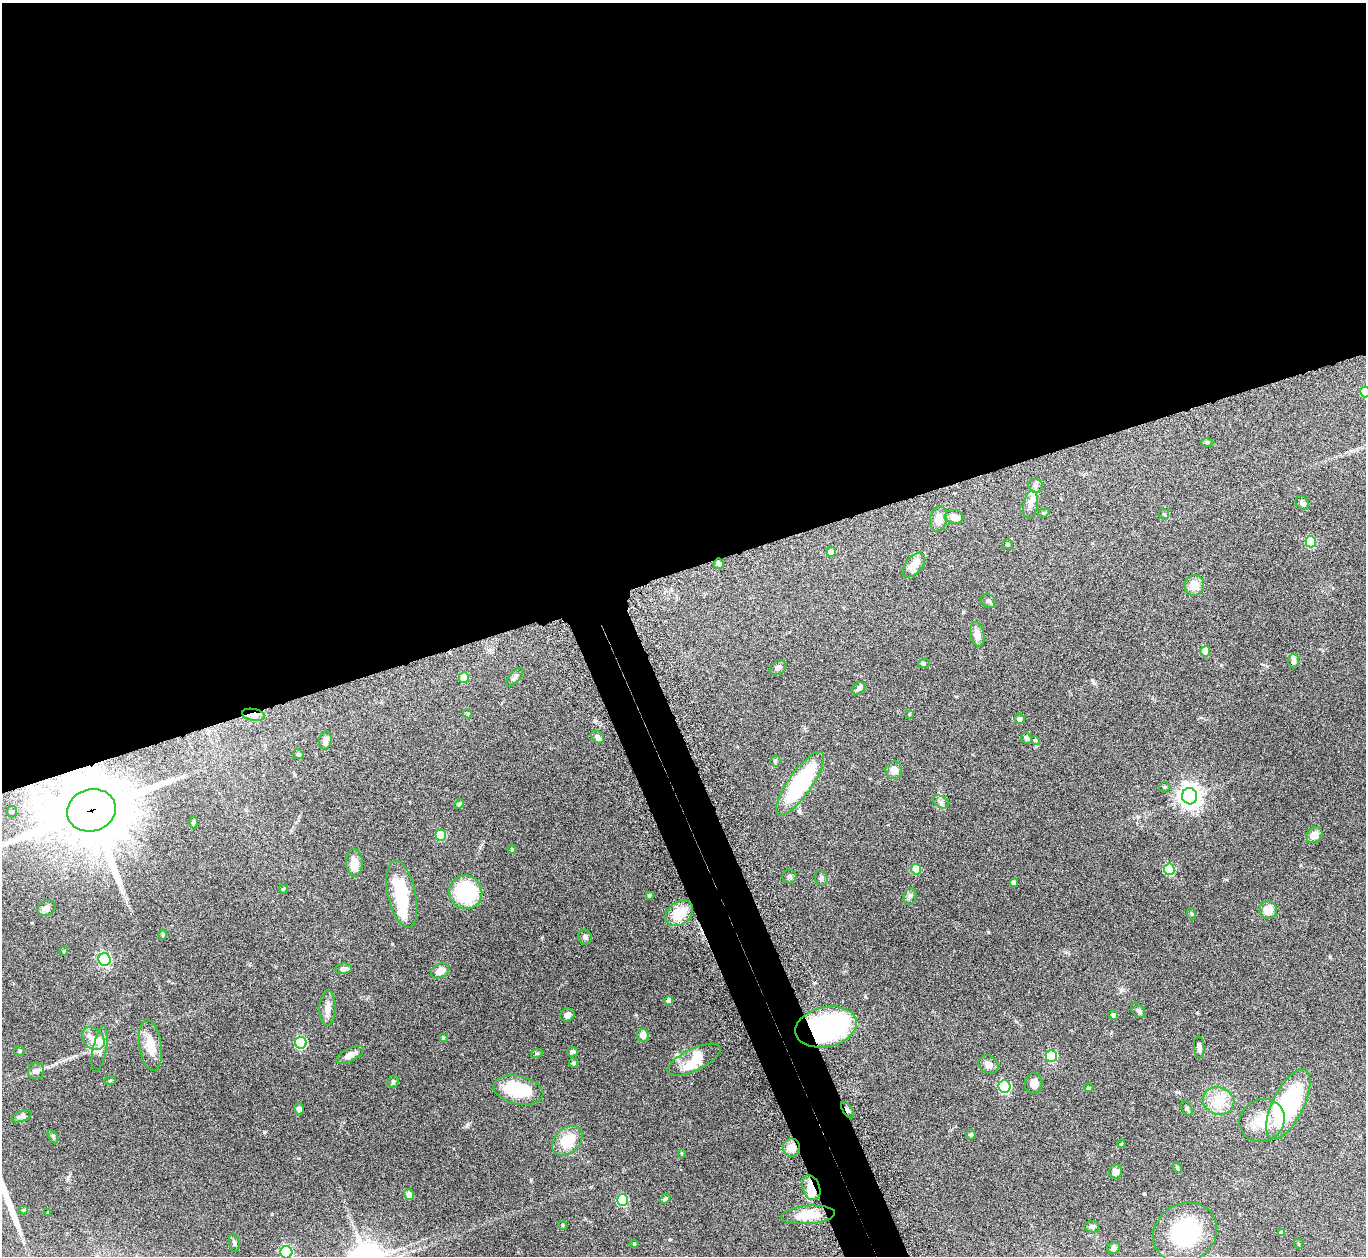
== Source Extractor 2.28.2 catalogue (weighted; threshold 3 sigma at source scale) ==
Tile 2 of 4 x 4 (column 2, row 1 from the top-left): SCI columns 1409-2772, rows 3953-5206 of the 5546 x 5534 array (HDU 1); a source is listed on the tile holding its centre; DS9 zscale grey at full resolution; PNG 1368 x 1258 px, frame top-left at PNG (2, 3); each listed source drawn as its Kron ellipse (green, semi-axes under 4 px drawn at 4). Shown black and unused: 48% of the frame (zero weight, under 8 of 15 exposures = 4% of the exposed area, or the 3 px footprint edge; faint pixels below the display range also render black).
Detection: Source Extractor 2.28.2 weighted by HDU 2 'WHT'; one run over the whole footprint, this tile lists its part. Background 0.0793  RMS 0.0027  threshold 0.011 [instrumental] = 3 sigma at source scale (4.09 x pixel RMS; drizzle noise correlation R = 1.36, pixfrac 0.8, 0.05/0.05 arcsec/px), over >= 5 px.
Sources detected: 136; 4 inside a brighter object's white glare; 2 long thin detections or spike segments (spike, bleed or trail) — neither listed nor drawn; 4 inside a brighter listed object's ellipse — not listed separately; the other 126 listed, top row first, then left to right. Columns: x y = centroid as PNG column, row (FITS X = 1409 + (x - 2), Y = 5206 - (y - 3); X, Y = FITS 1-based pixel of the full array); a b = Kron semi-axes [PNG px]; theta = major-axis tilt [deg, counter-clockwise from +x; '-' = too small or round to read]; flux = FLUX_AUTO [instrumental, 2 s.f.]
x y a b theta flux
1365 392 5 5 - 7.8
1207 442 6 4 1 0.3
1035 486 7 6 - 0.66
1302 503 8 6 -45 0.74
1030 505 14 7 81 1.4
1044 513 6 4 19 0.27
1164 514 5 5 - 0.3
954 517 9 7 -4 1.6
939 519 13 8 81 2.3
1311 542 5 5 - 11
1007 544 5 5 - 0.33
831 552 5 4 - 1.7
719 564 5 5 - 0.71
914 565 14 8 50 4
1194 585 10 10 - 3
988 601 8 6 -47 0.65
977 634 12 7 -80 1.5
1205 651 5 5 - 4.7
1294 661 7 5 -87 0.83
924 663 6 4 18 0.3
778 668 9 7 34 0.67
464 677 5 5 - 3.5
515 677 11 5 48 0.58
858 688 7 5 32 0.63
468 714 5 4 - 0.29
909 714 4 3 - 0.23
253 715 11 6 -10 1.2
1019 719 5 5 - 0.61
598 737 7 5 -47 0.89
1026 738 6 5 - 0.51
325 740 9 6 78 1.2
1035 740 5 4 - 0.39
298 754 5 4 - 0.44
775 761 5 5 - 0.33
894 770 9 8 - 1.7
800 784 38 12 55 24
1164 787 6 4 -2 0.34
1190 796 8 7 - 180
941 802 9 5 -30 0.65
459 804 6 4 46 0.43
91 810 25 21 16 2300
12 811 5 5 - 0.46
193 822 6 4 88 0.31
441 835 5 5 - 10
1314 835 9 7 48 1.9
512 849 5 4 - 0.34
354 863 14 8 -87 2.7
916 869 5 5 - 5.5
1169 869 6 5 - 14
789 876 7 7 - 0.54
821 878 7 6 - 0.62
1014 882 4 4 - 1.1
283 889 4 4 - 0.24
466 892 17 16 - 16
402 894 34 14 -78 10
649 895 4 3 - 0.36
910 896 8 6 74 0.64
46 908 9 7 22 1.2
1268 910 9 9 - 3.3
679 913 15 11 38 5.8
1192 914 5 3 - 0.24
163 934 5 4 - 0.35
585 937 7 6 - 0.58
64 951 5 4 - 0.26
105 959 6 6 - 34
344 969 8 5 7 0.88
440 971 9 7 25 2.2
669 1000 4 4 - 1.1
327 1008 17 8 88 1.9
1138 1011 8 5 -46 0.71
567 1015 7 6 - 1
1113 1015 5 4 - 0.49
826 1027 31 20 13 47
643 1035 7 6 - 1.6
443 1038 4 3 - 0.35
93 1039 13 9 -46 2.6
301 1043 6 5 - 20
150 1046 25 11 -82 4.2
1199 1047 11 5 -85 0.9
100 1049 23 7 79 1.6
19 1051 5 4 - 0.28
572 1052 5 4 - 0.66
537 1053 6 3 18 0.28
350 1055 15 6 26 1.7
1051 1056 6 5 - 16
694 1060 29 11 26 3.5
574 1063 4 4 - 0.51
988 1064 10 8 -29 1.4
36 1071 8 8 - 0.8
110 1080 5 3 - 0.27
393 1082 6 5 - 0.55
1034 1083 10 8 80 1.3
1004 1087 6 6 - 23
1089 1088 5 3 - 0.27
518 1090 25 14 -12 11
1218 1101 16 13 -18 4.3
1288 1104 38 15 64 24
299 1109 5 4 - 0.92
1187 1109 8 4 -57 0.42
848 1110 9 4 -55 0.71
21 1116 10 5 21 0.72
1262 1120 23 21 30 5.8
971 1135 5 5 - 0.4
53 1136 7 4 -64 0.37
567 1141 17 12 44 5.5
1121 1144 4 4 - 0.23
791 1147 9 8 - 2.3
681 1153 4 4 - 0.23
1177 1168 6 3 -63 0.34
1116 1172 7 6 - 1.4
811 1188 13 8 -70 3.2
409 1195 5 5 - 1.8
665 1199 6 4 44 0.45
622 1200 6 5 - 14
23 1210 4 4 - 0.28
48 1212 3 2 - 0.21
808 1215 27 9 4 6.3
563 1225 4 4 - 0.24
1092 1227 7 5 -9 0.54
1185 1233 33 29 34 17
1282 1233 4 4 - 0.71
234 1243 9 5 -78 0.51
634 1244 4 4 - 0.25
1299 1244 5 3 - 0.18
1114 1248 6 6 - 0.94
286 1252 6 6 - 33
Overlapping masked pixels (flux is a lower limit): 6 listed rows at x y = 253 715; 91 810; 826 1027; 848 1110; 791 1147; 811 1188
Isophote crosses this tile's border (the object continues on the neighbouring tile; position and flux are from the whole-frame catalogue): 2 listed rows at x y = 1365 392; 286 1252
Unlisted compact peaks at least as high as the median listed source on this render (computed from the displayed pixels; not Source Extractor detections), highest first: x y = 467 1125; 264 1132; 392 944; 1330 957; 1197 1013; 531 1180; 865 997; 1221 665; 670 1239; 1121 990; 56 1063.